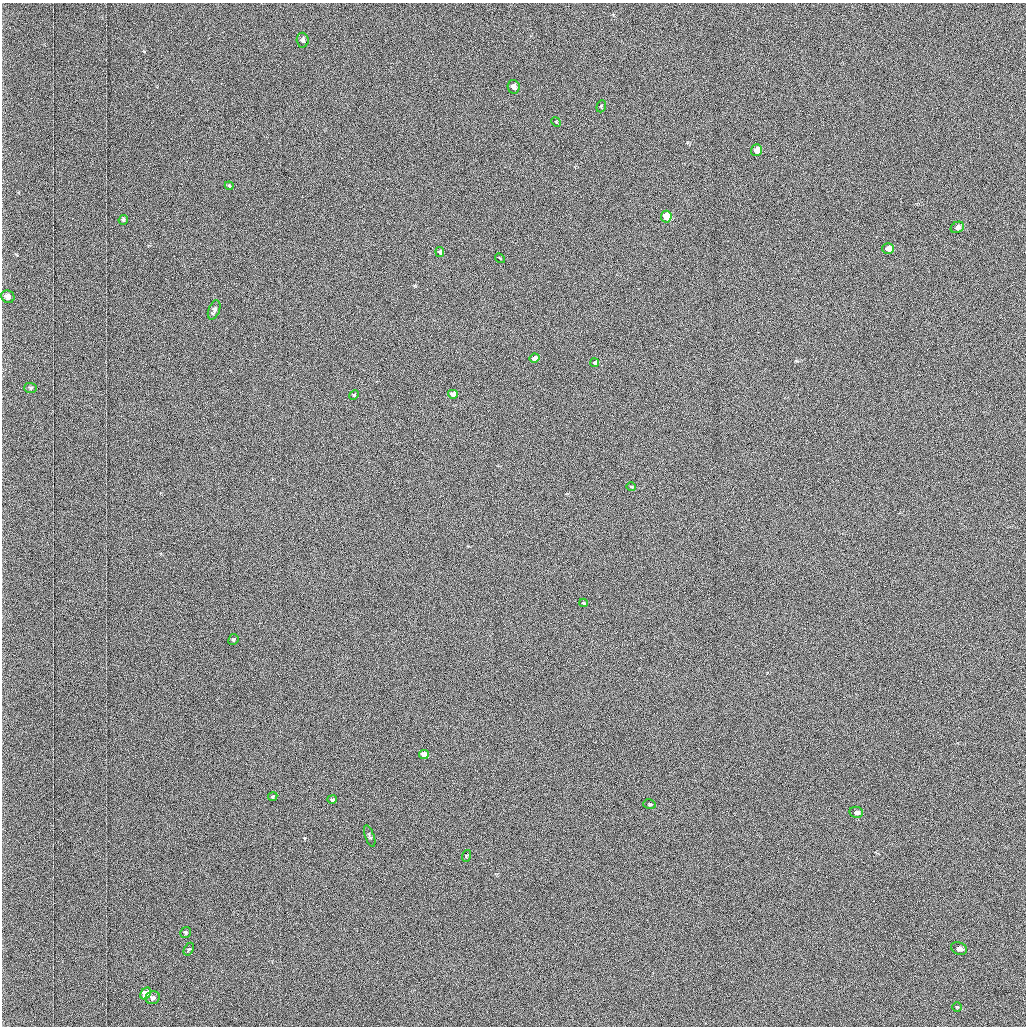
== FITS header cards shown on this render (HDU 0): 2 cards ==
NAXIS1  =                 1024 /fastest changing axis
NAXIS2  =                 1024 /next to fastest changing axis

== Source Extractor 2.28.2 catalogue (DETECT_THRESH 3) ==
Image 1024 x 1024 px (HDU 0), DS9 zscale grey, 1 PNG px = 1 image px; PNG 1028 x 1028 px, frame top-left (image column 1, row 1024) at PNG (2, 3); each listed source drawn as its Kron ellipse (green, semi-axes under 4 px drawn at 4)
Background 1030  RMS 4.9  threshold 14.8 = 3 sigma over >= 5 px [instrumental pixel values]
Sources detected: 35; all 35 listed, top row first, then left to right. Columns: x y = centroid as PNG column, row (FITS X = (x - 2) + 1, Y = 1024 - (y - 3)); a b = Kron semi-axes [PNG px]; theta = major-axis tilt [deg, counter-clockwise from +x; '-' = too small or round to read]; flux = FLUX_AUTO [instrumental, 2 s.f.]
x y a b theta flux
303 40 7 6 - 1000
514 87 7 6 - 2000
601 106 6 4 69 450
556 122 5 4 - 370
756 150 6 5 - 3600
229 186 4 3 - 380
666 217 6 5 - 9800
123 220 5 4 - 570
957 227 7 5 28 1100
888 249 6 5 - 2600
440 252 5 4 - 920
500 258 5 2 - 240
8 297 7 6 - 2100
214 310 10 5 69 1500
535 358 5 4 - 1300
595 363 4 4 - 750
31 388 6 5 - 540
453 394 5 4 - 3200
354 395 5 4 - 370
631 487 4 4 - 340
583 603 4 3 - 340
233 639 5 5 - 460
424 755 5 4 - 7800
273 796 5 4 - 600
332 799 5 4 - 730
649 804 6 4 -15 480
856 812 7 5 -9 1600
370 836 11 4 -70 640
466 856 6 3 73 350
186 932 6 5 - 640
959 948 8 6 -22 1700
189 949 7 4 59 460
146 993 6 5 - 6600
153 998 7 6 - 1300
957 1007 5 5 - 370

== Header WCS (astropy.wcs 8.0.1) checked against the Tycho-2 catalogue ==
Header WCS as astropy/WCSLIB reads it (applying the file's SIP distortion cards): RA---TAN-SIP/DEC--TAN-SIP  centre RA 01:32:47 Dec +39:17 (23.19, +39.28 deg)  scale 1.67 arcsec/px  FOV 28.5' x 28.5'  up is -179 deg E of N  parity flipped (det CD > 0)
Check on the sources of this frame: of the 35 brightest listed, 10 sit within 2.5 arcsec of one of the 22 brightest Tycho-2 stars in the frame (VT <= 12.25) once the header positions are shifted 0.17 arcsec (0.14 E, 0.09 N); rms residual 1.04 arcsec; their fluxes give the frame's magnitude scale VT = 19.66 - 2.5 log10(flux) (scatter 0.16 mag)
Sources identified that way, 10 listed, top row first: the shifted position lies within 2.5 arcsec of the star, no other Tycho-2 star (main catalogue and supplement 1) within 5.0 arcsec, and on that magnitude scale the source's flux lands within +1.5 / -3 mag of the star's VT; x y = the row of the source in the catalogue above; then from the Tycho-2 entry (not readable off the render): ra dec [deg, ICRS J2000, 3 dp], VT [Tycho-2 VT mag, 2 dp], TYC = Tycho-2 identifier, HIP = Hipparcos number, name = IAU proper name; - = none
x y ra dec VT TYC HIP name
514 87 23.191 +39.077 11.35 2814-487-1 - -
756 150 23.046 +39.108 10.59 2814-499-1 - -
666 217 23.101 +39.138 9.93 2814-223-1 - -
957 227 22.927 +39.145 11.49 2814-623-1 - -
888 249 22.968 +39.154 11.15 2814-385-1 - -
8 297 23.495 +39.171 11.53 2814-441-1 - -
424 755 23.250 +39.386 10.12 2818-1446-1 - -
856 812 22.991 +39.416 11.51 2818-1434-1 - -
959 948 22.930 +39.480 11.71 2818-1445-1 - -
146 993 23.419 +39.495 10.08 2818-1379-1 - -